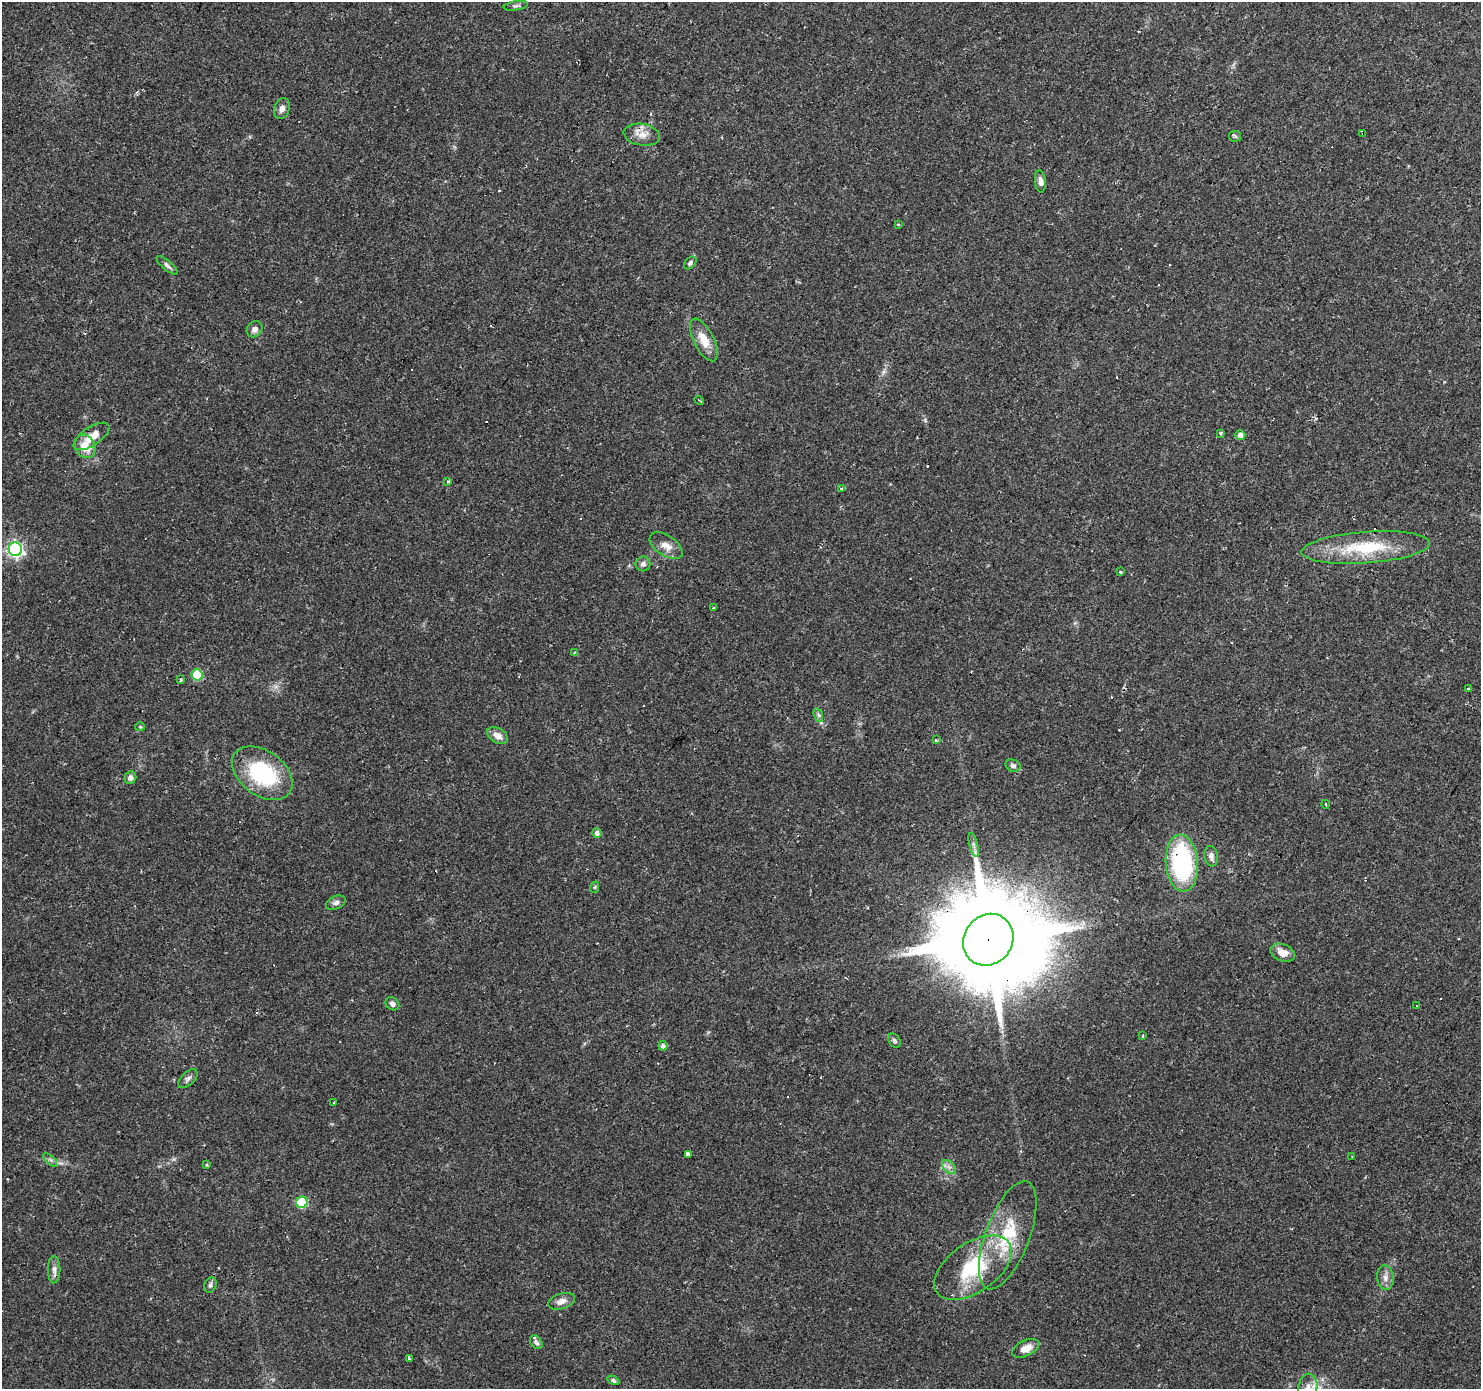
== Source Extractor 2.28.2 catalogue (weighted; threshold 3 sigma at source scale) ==
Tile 10 of 4 x 4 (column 2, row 3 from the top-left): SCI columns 1481-2959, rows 1569-2955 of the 5921 x 5977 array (HDU 1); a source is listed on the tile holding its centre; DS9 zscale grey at full resolution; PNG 1483 x 1391 px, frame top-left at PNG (2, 2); each listed source drawn as its Kron ellipse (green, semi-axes under 4 px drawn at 4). Shown black and unused: <1% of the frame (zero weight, under 2 of 3 exposures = <1% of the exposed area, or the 3 px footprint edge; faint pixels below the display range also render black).
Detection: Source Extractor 2.28.2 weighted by HDU 2 'WHT'; one run over the whole footprint, this tile lists its part. Background 0.0429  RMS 0.0034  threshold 0.0153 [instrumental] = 3 sigma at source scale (4.5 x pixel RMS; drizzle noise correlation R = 1.50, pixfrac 1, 0.0396/0.0396 arcsec/px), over >= 5 px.
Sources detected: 90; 22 cosmic-ray / hot-pixel residue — neither listed nor drawn; the other 68 listed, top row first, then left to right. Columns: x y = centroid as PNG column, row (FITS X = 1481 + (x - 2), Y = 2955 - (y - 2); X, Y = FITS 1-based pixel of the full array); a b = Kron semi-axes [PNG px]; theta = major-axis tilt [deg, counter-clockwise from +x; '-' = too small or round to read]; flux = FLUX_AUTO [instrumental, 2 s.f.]
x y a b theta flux
516 6 12 4 9 0.83
282 109 10 7 70 1.7
1363 134 3 3 - 1.8
642 135 18 10 -10 3.7
1235 136 6 5 - 0.54
1040 181 11 5 -84 1.7
898 224 4 3 - 0.39
690 263 7 5 48 0.87
167 265 13 4 -40 1.2
255 329 8 7 - 1.4
704 340 23 10 -63 5.9
699 400 5 2 - 0.49
1220 433 3 3 - 0.7
1240 435 5 4 - 1.6
92 436 20 9 33 5.2
85 446 12 10 -64 5.8
448 481 3 2 - 1.4
841 488 3 3 - 1.4
666 546 19 10 -34 3.3
1366 547 64 15 4 21
15 549 7 6 - 100
643 564 7 7 - 1.3
1120 572 3 3 - 0.51
714 608 3 3 - 0.59
575 652 4 4 - 0.48
197 675 5 5 - 19
180 680 3 3 - 0.85
1469 689 4 3 - 1.9
818 715 7 4 -70 0.74
140 727 5 4 - 0.38
498 736 11 7 -30 2.8
936 740 4 3 - 0.48
1013 766 7 6 - 0.99
262 773 34 22 -36 30
130 778 6 5 - 1.3
1326 804 4 3 - 0.38
597 833 5 4 - 1.2
974 845 12 3 -75 0.97
1211 856 10 6 -82 1.6
1182 863 28 16 -85 45
595 887 6 3 71 0.37
336 903 10 6 22 1.2
988 940 27 24 52 9600
1282 953 12 8 -20 3.8
392 1004 7 6 - 1.2
1416 1006 3 3 - 0.63
1142 1036 3 3 - 1.2
895 1041 7 5 -57 0.76
663 1046 4 4 - 1.1
188 1079 12 6 43 1.1
334 1102 4 3 - 1.4
688 1155 4 3 - 18
1351 1156 3 2 - 0.22
50 1160 8 3 -44 0.59
206 1165 4 3 - 0.35
949 1167 8 5 -45 1.2
302 1202 6 5 - 24
1008 1235 57 22 69 21
973 1268 44 24 35 26
54 1270 14 6 90 1.6
1385 1278 12 8 -84 2.1
210 1285 8 6 64 0.89
562 1301 14 7 17 2.3
536 1342 7 5 -55 1
1026 1348 14 7 26 3.7
409 1358 3 3 - 0.54
613 1380 6 4 -30 0.72
1308 1387 13 9 80 3.1
Overlapping masked pixels (flux is a lower limit): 4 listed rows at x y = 1363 134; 92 436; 988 940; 688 1155
Isophote crosses this tile's border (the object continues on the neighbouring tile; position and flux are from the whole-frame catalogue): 1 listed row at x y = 1308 1387